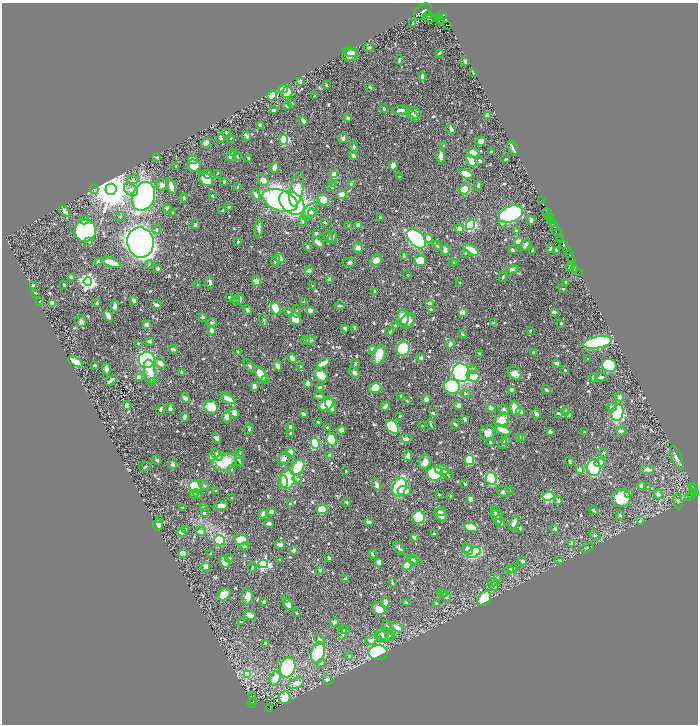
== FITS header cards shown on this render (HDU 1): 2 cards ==
NAXIS1  =                 1392
NAXIS2  =                 1444

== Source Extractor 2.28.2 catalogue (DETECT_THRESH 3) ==
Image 1392 x 1444 px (HDU 1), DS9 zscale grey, zoomed out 1/2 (1 PNG px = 2 x 2 image px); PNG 700 x 726 px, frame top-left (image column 1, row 1443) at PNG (2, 3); each listed source drawn as its Kron ellipse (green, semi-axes under 4 px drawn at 4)
Background 0.677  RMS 0.0086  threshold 0.0258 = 3 sigma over >= 5 px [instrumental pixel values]
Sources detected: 862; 29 cannot appear on this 1/2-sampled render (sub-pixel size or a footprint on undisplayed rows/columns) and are neither listed nor drawn; of the other 833, the 500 brightest by FLUX_AUTO listed and drawn (333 fainter detections omitted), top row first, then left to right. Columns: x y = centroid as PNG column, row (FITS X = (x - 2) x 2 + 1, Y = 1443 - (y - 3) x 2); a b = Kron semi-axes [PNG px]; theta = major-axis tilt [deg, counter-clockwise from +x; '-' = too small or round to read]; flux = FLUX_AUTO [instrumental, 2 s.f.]
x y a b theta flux
423 12 10 6 35 2000
428 15 4 3 - 750
442 16 5 3 - 260
438 17 2 2 - 75
429 18 6 3 -13 660
440 20 4 2 - 35
441 22 3 1 - 4.2
413 23 4 3 - 3.4
448 25 4 1 - 16
369 47 5 4 - 3.7
351 52 7 4 -14 8.4
439 53 3 2 - 2.2
350 55 7 6 - 8.2
399 60 5 2 - 3.9
465 61 2 2 - 11
473 72 3 2 - 2.1
422 76 4 3 - 6.8
300 81 3 2 - 5.8
326 85 3 2 - 2
370 87 4 2 - 2.7
283 89 5 3 - 53
287 92 5 5 - 45
272 96 5 4 - 38
314 96 2 2 - 2.6
292 103 4 3 - 2
287 106 4 4 - 3.5
384 109 4 3 - 3.5
273 110 4 3 - 2.3
400 110 8 3 10 8.1
415 113 7 5 -38 10
487 115 3 2 - 15
413 116 7 3 -42 9.3
348 118 4 3 - 4.2
303 121 5 3 - 6.2
260 125 4 3 - 6.9
451 129 5 3 - 7
226 133 5 2 - 2.8
247 136 4 3 - 9.3
221 138 4 4 - 3
231 138 3 3 - 2.3
343 138 5 3 - 7.4
284 139 5 4 - 130
481 141 5 5 - 9.3
206 143 5 4 - 16
443 145 2 2 - 3.1
354 147 5 3 - 4.7
513 148 8 2 -65 6.1
234 152 4 2 - 6.3
473 152 6 5 - 14
491 152 2 2 - 2.4
354 155 4 3 - 6.7
231 156 6 4 43 13
237 156 4 3 - 2
441 156 7 3 -89 11
157 157 3 3 - 2.3
249 159 4 3 - 5.1
506 159 3 2 - 2.8
193 160 5 4 - 26
471 160 7 4 -55 36
480 161 4 3 - 3.7
176 166 3 2 - 2.1
194 166 7 6 - 23
393 166 5 4 - 12
275 167 5 3 - 9.4
217 173 3 2 - 1.9
208 174 4 2 - 2.5
466 174 7 4 -29 32
334 175 4 3 - 40
399 177 3 3 - 2.5
206 179 8 5 -42 41
133 180 6 4 9 3.7
263 180 6 5 - 15
224 182 3 2 - 3.7
333 183 4 3 - 2.1
351 184 4 3 - 4
162 185 6 5 - 9.6
478 185 5 3 - 2.7
171 186 8 3 -69 18
238 187 2 2 - 3.1
332 187 4 3 - 8.1
94 189 5 3 - 1.8
111 189 6 5 - 6900
131 189 8 6 -44 8.9
297 189 17 6 78 40
465 190 5 4 - 110
256 195 6 3 -65 9.9
342 195 4 3 - 23
143 196 15 11 68 590
212 196 2 2 - 3.1
184 198 4 2 - 3.1
280 200 18 10 -19 380
324 200 6 5 - 38
541 200 2 1 - 9.1
292 203 14 10 -41 570
229 207 4 2 - 2.4
167 208 4 3 - 6.5
65 211 6 2 -48 11
222 211 2 2 - 4.1
310 212 10 6 52 9.4
173 213 3 2 - 2.5
312 213 4 3 - 2.5
511 214 13 8 23 600
547 214 6 2 -69 130
549 216 2 1 - 24
120 217 5 3 - 2
380 218 3 2 - 1.9
550 219 2 2 - 48
84 220 4 4 - 6
531 220 4 3 - 4.6
551 220 2 1 - 39
303 221 6 4 81 4.4
324 222 4 2 - 2
552 222 3 2 - 120
502 224 4 4 - 2
195 225 4 3 - 3.8
359 225 4 3 - 13
470 225 5 4 - 170
349 226 2 2 - 5
554 227 3 2 - 35
259 228 9 3 87 6
459 228 5 4 - 6.6
157 230 4 3 - 2.7
85 231 11 10 - 300
516 231 2 2 - 6.9
557 232 6 2 -57 96
316 233 3 3 - 3.6
328 237 6 3 -67 7.1
333 237 7 4 83 3.3
559 237 4 1 - 25
428 238 4 4 - 14
416 239 12 7 -45 260
560 240 3 2 - 160
89 241 2 2 - 11
140 242 15 13 -80 2400
238 242 3 3 - 2.2
519 242 3 3 - 27
318 243 6 3 -44 19
525 245 6 3 59 6.2
564 245 3 2 - 280
437 246 5 3 - 3.1
307 247 3 3 - 4.4
358 248 5 5 - 8.5
550 249 4 2 - 3.2
445 250 5 3 - 8.3
471 250 9 3 -29 32
512 250 4 3 - 5.1
533 250 3 2 - 5
557 250 4 2 - 3.1
567 251 2 1 - 140
465 253 3 3 - 1.9
569 254 2 1 - 31
404 256 4 2 - 2.9
280 259 4 4 - 27
376 260 7 5 33 16
420 260 6 5 - 28
572 260 2 2 - 33
98 261 4 3 - 3.6
275 261 5 3 - 4.6
349 262 7 4 12 3.4
455 262 3 3 - 2.5
111 263 10 4 -18 28
452 263 3 2 - 3
149 264 4 3 - 2.5
571 266 5 2 - 3.4
158 269 4 3 - 3.8
513 269 5 4 - 3
309 270 5 4 - 6.2
574 270 4 2 - 3.7
579 273 4 1 - 9.6
408 275 2 2 - 1.9
71 277 4 2 - 3.9
503 277 5 3 - 1.9
330 279 3 3 - 13
88 282 4 4 - 690
210 282 6 3 -81 4.7
257 282 4 3 - 17
459 282 2 2 - 2.4
565 282 3 2 - 2.4
64 285 3 2 - 2.4
197 285 3 2 - 1.9
33 286 3 3 - 10
313 286 2 2 - 1.9
563 289 3 2 - 2.4
375 291 3 2 - 3.7
36 293 3 2 - 4.6
229 297 3 2 - 2
240 299 6 4 -82 5.8
236 300 4 3 - 2.7
39 301 2 2 - 2
134 301 3 3 - 13
303 302 4 3 - 2.6
52 303 4 3 - 12
97 303 3 3 - 2.2
430 303 4 3 - 8.4
156 305 5 2 - 6.5
115 306 6 2 -89 11
340 306 5 3 - 2.9
276 308 6 4 -65 68
431 309 2 2 - 3.2
248 310 5 3 - 5.3
310 310 4 3 - 11
297 311 6 3 -86 2.3
288 312 3 3 - 2.6
463 312 4 3 - 21
554 312 4 3 - 5.9
108 316 6 3 -61 8.4
202 317 3 3 - 2.8
403 318 8 5 -86 21
295 319 6 5 - 25
264 320 6 3 -71 2.4
81 321 6 5 - 5.6
408 321 8 6 51 12
212 322 5 3 - 2.4
493 323 4 3 - 2.6
561 323 3 2 - 2.9
147 325 4 3 - 13
395 326 2 2 - 2.3
345 328 3 3 - 6
354 328 4 2 - 2.2
211 330 4 3 - 6.9
530 331 3 2 - 2.2
390 332 4 2 - 2.1
463 334 4 3 - 2.4
306 340 4 3 - 1.9
311 340 5 4 - 2.6
150 341 3 3 - 6.6
597 342 15 6 11 190
138 343 3 3 - 2
450 344 4 3 - 7.6
173 349 5 3 - 5.7
373 349 4 4 - 8.4
403 349 7 6 - 160
237 352 2 2 - 3.3
533 352 4 4 - 2.1
479 353 2 2 - 2.9
379 355 10 6 67 30
292 358 5 3 - 9.2
421 358 3 3 - 7.7
588 359 3 3 - 1.9
147 360 8 8 - 230
75 362 8 4 -34 22
160 363 6 5 - 12
323 363 7 3 31 17
557 363 3 2 - 8
355 364 5 3 - 2.1
95 365 3 2 - 2.2
609 365 7 6 - 87
250 366 8 3 -51 3.5
277 366 5 3 - 11
301 367 3 2 - 2.1
106 369 5 3 - 9.6
473 369 5 4 - 2.8
565 370 3 2 - 3.3
150 371 12 6 -80 22
182 372 3 2 - 5.7
354 373 6 4 -41 4.7
461 373 9 8 - 460
515 373 7 6 - 11
260 374 9 4 -57 35
321 375 8 5 -47 23
473 376 6 5 - 79
139 377 3 3 - 21
601 377 6 3 7 5
594 378 5 3 - 7.2
111 380 6 2 40 7.3
265 380 4 3 - 2
154 382 4 3 - 8.2
308 384 4 3 - 15
254 386 4 3 - 13
452 386 8 7 - 140
320 388 4 3 - 14
375 388 6 5 - 33
511 390 2 2 - 9.3
546 390 4 2 - 3
465 394 5 3 - 2.6
319 396 5 2 - 4.4
401 396 2 2 - 2.2
619 397 5 4 - 8
185 398 5 3 - 12
228 399 8 4 -32 19
426 399 4 4 - 8.3
407 401 4 2 - 2
326 404 9 5 32 39
127 405 4 3 - 10
330 405 9 4 -70 16
459 405 3 3 - 12
385 406 5 3 - 6.8
211 407 7 6 - 47
612 407 4 4 - 6
170 408 5 3 - 12
491 408 4 3 - 5.2
160 409 5 3 - 4.4
515 409 7 5 -76 38
504 410 6 4 -58 8.2
566 411 4 3 - 2
521 412 4 4 - 8.9
617 412 8 5 78 140
234 413 5 4 - 15
433 413 2 2 - 14
558 413 4 2 - 2.4
303 414 3 2 - 4.6
536 414 5 2 - 8.6
400 416 3 2 - 4
570 416 4 2 - 3.9
184 417 5 3 - 8
227 417 5 4 - 12
464 419 4 2 - 6.4
502 420 8 6 43 29
318 422 4 3 - 2.1
455 424 4 2 - 3.6
431 425 5 2 - 2.1
422 426 2 2 - 5.1
290 427 4 3 - 6.1
392 427 8 5 -49 98
327 428 3 2 - 3
249 429 5 3 - 5
341 430 4 3 - 16
503 430 8 3 -26 37
621 431 4 3 - 10
550 432 3 3 - 4.6
584 432 3 2 - 2.2
290 433 3 3 - 2.7
487 433 7 7 - 11
522 437 3 3 - 4.3
217 438 5 4 - 4.4
520 438 4 3 - 8
331 439 6 5 - 65
406 439 7 4 0 6.1
505 440 3 3 - 4.3
490 442 3 2 - 2.1
315 443 5 4 - 110
503 444 5 3 - 3.1
290 452 5 4 - 15
240 453 5 3 - 2.7
604 453 4 4 - 2
217 455 7 4 -50 9
330 456 3 3 - 8.8
408 456 5 3 - 14
213 457 4 4 - 36
677 458 13 5 -67 7.6
284 459 7 5 25 7.5
157 460 5 3 - 3.7
469 460 5 4 - 67
239 461 6 3 -63 3.8
570 461 5 3 - 2.6
224 462 13 8 13 63
425 462 7 5 64 17
600 463 5 3 - 18
173 465 3 2 - 20
145 467 6 3 31 2.2
297 467 9 6 55 61
594 468 8 6 -77 150
231 470 4 3 - 2.4
442 470 8 4 -12 24
580 470 3 3 - 12
647 470 7 3 -7 10
346 471 3 2 - 2.2
435 474 8 7 - 180
447 475 7 3 -30 2.9
287 479 9 7 78 77
297 479 5 4 - 3.3
491 479 6 5 - 160
283 482 6 5 - 7.9
465 484 3 2 - 3.4
204 485 6 4 -46 3.4
377 485 6 3 -72 9.2
641 486 4 3 - 8.9
648 486 3 3 - 2.4
693 486 2 1 - 41
196 487 7 5 -35 74
400 487 9 6 68 150
693 489 3 2 - 49
509 490 3 3 - 3.2
215 491 4 3 - 2.4
404 491 6 5 - 24
504 492 7 5 -22 4.8
693 492 3 1 - 20
198 494 5 3 - 5
629 494 3 3 - 7.1
658 494 5 3 - 11
695 494 4 2 - 140
194 495 4 4 - 3.4
439 495 3 2 - 2.8
450 496 2 2 - 1.8
548 496 6 4 7 160
691 496 3 2 - 8.8
689 497 4 2 - 26
231 498 2 2 - 2
621 498 9 9 - 56
470 499 3 3 - 13
558 501 3 3 - 3.8
678 501 8 4 -82 3.3
347 502 4 3 - 2.6
290 504 3 2 - 4.8
221 506 7 3 5 15
204 507 3 3 - 2.2
183 508 4 2 - 2.7
322 509 5 4 - 62
594 511 5 3 - 2.4
271 512 3 3 - 17
441 512 5 3 - 5.7
204 513 3 2 - 4.5
497 513 8 4 -51 4
263 514 4 3 - 9.8
441 515 7 5 -46 10
620 515 4 3 - 6.3
418 517 7 6 - 74
496 518 9 4 -70 7.7
159 520 3 2 - 2.7
500 521 6 3 -64 14
640 521 3 3 - 4.9
369 522 4 3 - 6.9
514 523 7 3 66 9.6
269 524 5 3 - 5.9
158 525 5 5 - 8.7
471 527 7 3 -17 37
520 528 2 2 - 4.2
555 529 4 3 - 3.9
186 530 3 3 - 1.9
201 531 5 3 - 9
181 532 4 4 - 9.9
434 534 3 3 - 1.8
595 535 6 4 -37 3.3
414 538 3 2 - 6.7
220 540 5 5 - 88
241 540 7 5 -10 46
572 543 3 3 - 8.6
280 544 5 3 - 10
244 547 5 4 - 2.7
399 548 8 4 -49 4.6
587 548 7 3 20 2.1
468 549 6 4 -64 6.5
294 550 4 3 - 12
183 553 4 4 - 14
210 553 3 2 - 2
474 553 7 4 31 140
372 554 4 3 - 3.8
230 558 4 3 - 2.9
329 558 3 2 - 6.1
280 560 2 2 - 2.5
412 560 6 4 -41 5.8
416 560 6 4 -28 3
559 560 4 3 - 2.4
522 561 5 3 - 6.3
225 562 6 4 -63 20
379 562 3 3 - 9.5
263 564 4 4 - 300
206 566 5 3 - 11
407 566 5 4 - 54
252 567 5 2 - 2.1
513 568 5 3 - 3.7
509 569 4 3 - 1.8
320 570 2 2 - 13
497 577 3 3 - 2.3
345 579 4 3 - 5.8
493 582 5 3 - 3.2
392 583 3 2 - 2.5
494 586 5 4 - 5.2
441 592 5 3 - 2
445 593 4 3 - 2.7
224 594 7 5 44 27
248 596 8 5 89 12
446 597 6 4 -56 3.6
286 599 3 3 - 2.8
484 599 8 6 51 57
264 602 3 3 - 3.9
386 602 6 3 79 13
406 603 4 3 - 4.3
436 603 4 3 - 2.7
288 604 5 4 - 11
379 609 7 6 - 21
296 613 3 2 - 2.3
250 615 6 4 -28 16
242 622 4 2 - 2.8
334 622 4 3 - 6.6
387 625 5 3 - 1.9
397 627 7 3 -36 21
346 630 4 3 - 2.7
343 633 8 4 78 6.9
382 634 6 5 - 5.8
390 636 5 3 - 2.3
384 637 8 5 -4 7.9
320 640 6 4 -45 4.8
371 640 6 4 24 7.7
266 644 3 3 - 6.3
318 653 11 6 76 120
378 653 9 7 0 290
349 656 4 3 - 1.8
321 663 5 4 - 4.1
287 667 10 7 72 250
247 674 4 3 - 49
275 678 7 5 64 26
328 680 5 5 - 4.2
296 683 8 5 24 18
253 695 2 1 - 3.9
285 697 7 5 88 44
270 700 2 1 - 3.3
253 701 2 1 - 10
252 703 4 2 - 81
269 709 3 3 - 71
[333 fainter detections neither listed nor drawn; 29 sub-pixel or undisplayed-footprint detections neither listed nor drawn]